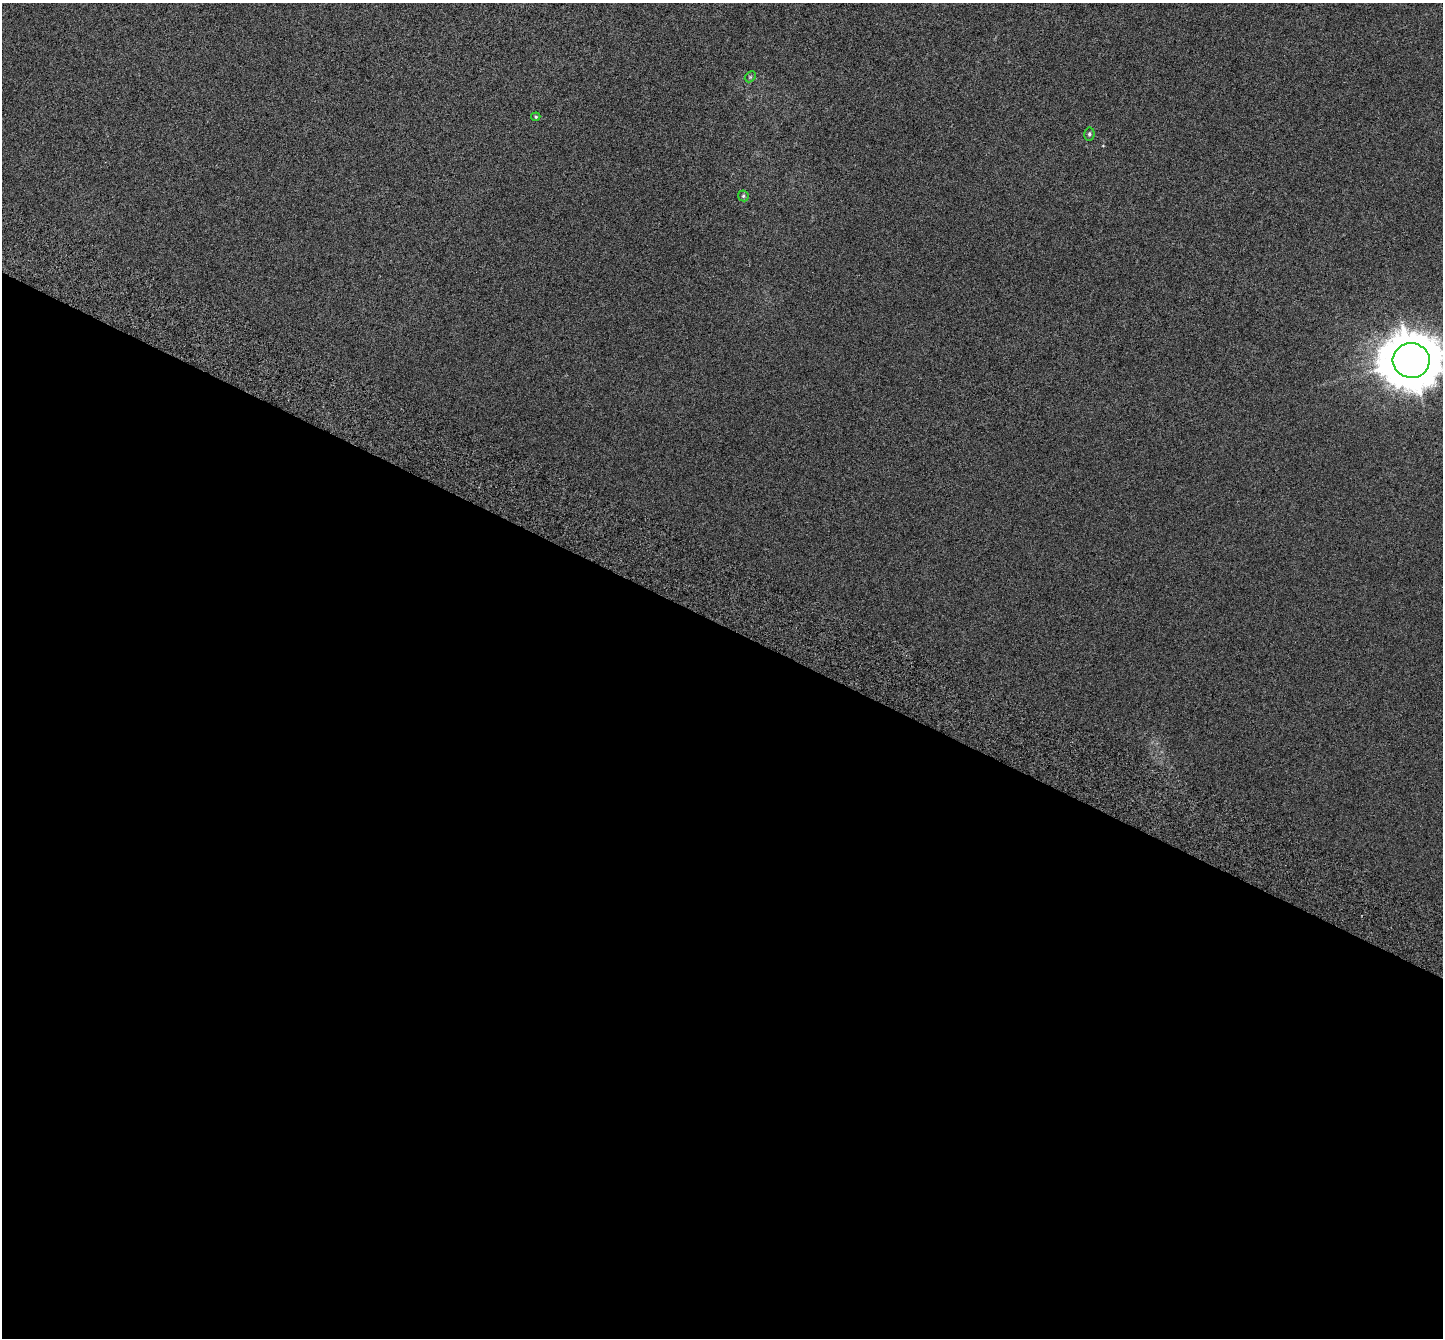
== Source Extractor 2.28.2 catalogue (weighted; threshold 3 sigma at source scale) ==
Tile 14 of 4 x 4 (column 2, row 4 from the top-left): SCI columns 1559-2999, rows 396-1731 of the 5974 x 6071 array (HDU 1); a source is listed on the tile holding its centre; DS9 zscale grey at full resolution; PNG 1445 x 1340 px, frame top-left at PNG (2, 3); each listed source drawn as its Kron ellipse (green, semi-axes under 4 px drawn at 4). Shown black and unused: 53% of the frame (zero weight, under 3 of 6 exposures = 6% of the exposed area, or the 3 px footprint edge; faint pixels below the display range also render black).
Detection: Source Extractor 2.28.2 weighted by HDU 2 'WHT'; one run over the whole footprint, this tile lists its part. Background 0.00107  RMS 0.0049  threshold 0.02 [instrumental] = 3 sigma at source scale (4.09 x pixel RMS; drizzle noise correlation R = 1.36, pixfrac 0.8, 0.0396/0.0396 arcsec/px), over >= 5 px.
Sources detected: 5; all 5 listed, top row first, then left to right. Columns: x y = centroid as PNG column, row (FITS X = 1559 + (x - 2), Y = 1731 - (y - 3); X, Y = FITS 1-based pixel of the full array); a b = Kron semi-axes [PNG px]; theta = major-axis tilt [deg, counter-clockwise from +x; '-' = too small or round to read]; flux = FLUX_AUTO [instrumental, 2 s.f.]
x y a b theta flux
750 77 6 4 45 0.61
536 117 4 4 - 0.51
1089 134 6 5 - 0.78
743 196 6 5 - 0.7
1411 360 18 17 - 1900
Isophote crosses this tile's border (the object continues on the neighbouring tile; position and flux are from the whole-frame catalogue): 1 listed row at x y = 1411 360